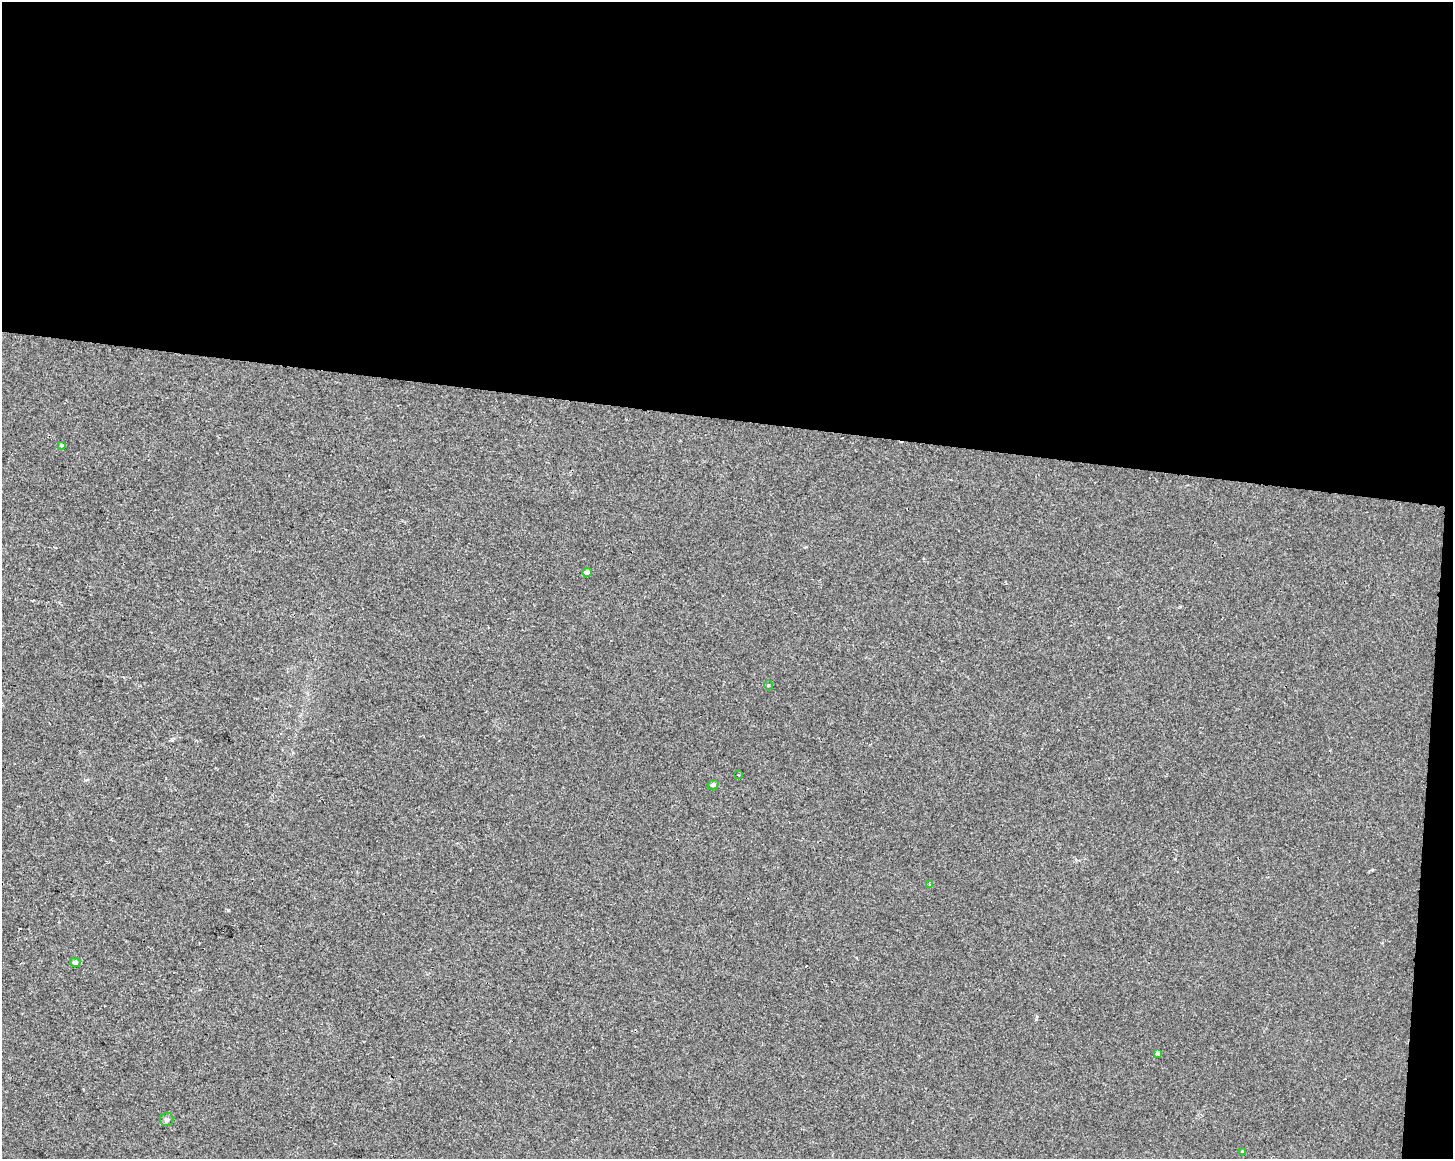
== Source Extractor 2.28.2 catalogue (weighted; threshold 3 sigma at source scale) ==
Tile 3 of 3 x 4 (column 3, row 1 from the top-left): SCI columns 3186-4636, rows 3472-4628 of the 4863 x 4635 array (HDU 1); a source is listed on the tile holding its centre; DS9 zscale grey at full resolution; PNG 1455 x 1161 px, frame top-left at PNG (2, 2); each listed source drawn as its Kron ellipse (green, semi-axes under 4 px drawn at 4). Shown black and unused: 37% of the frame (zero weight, under 2 of 3 exposures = <1% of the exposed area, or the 3 px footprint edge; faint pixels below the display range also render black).
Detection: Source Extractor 2.28.2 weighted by HDU 2 'WHT'; one run over the whole footprint, this tile lists its part. Background 0.00708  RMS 0.0047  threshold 0.021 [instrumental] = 3 sigma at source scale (4.5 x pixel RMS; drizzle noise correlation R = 1.50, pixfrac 1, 0.0396/0.0396 arcsec/px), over >= 5 px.
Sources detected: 12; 2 cosmic-ray / hot-pixel residue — neither listed nor drawn; the other 10 listed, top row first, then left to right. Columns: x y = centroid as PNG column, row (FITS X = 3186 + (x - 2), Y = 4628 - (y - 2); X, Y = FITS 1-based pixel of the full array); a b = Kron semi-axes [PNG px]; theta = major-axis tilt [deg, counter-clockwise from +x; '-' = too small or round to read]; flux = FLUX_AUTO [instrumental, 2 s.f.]
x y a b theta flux
61 445 4 3 - 2
587 572 4 4 - 2.5
768 685 5 3 - 0.44
738 775 3 3 - 0.29
713 784 5 5 - 1.3
930 885 3 3 - 0.64
75 962 5 4 - 1.6
1158 1053 4 4 - 4.1
166 1119 7 6 - 1.2
1242 1151 3 3 - 0.44
Unlisted compact peaks at least as high as the median listed source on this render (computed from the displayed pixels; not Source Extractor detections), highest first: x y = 228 910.